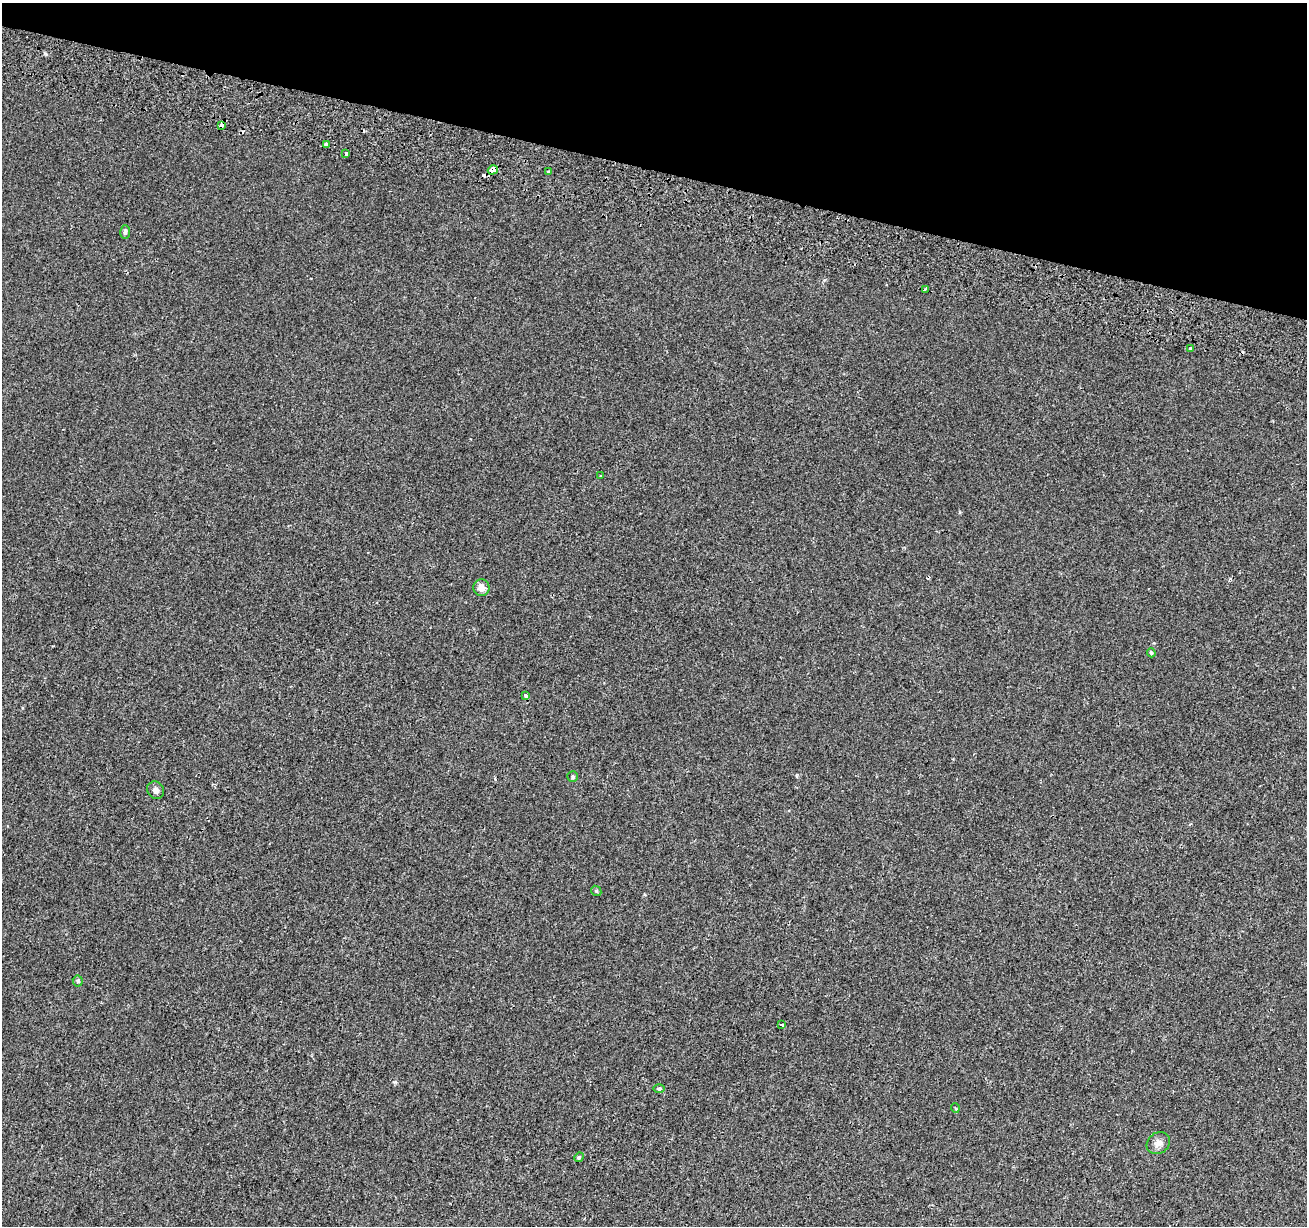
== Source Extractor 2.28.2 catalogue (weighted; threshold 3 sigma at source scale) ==
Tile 2 of 4 x 4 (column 2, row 1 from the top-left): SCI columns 1325-2629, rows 3949-5172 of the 5264 x 5510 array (HDU 1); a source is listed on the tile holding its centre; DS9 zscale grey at full resolution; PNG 1309 x 1228 px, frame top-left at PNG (2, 3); each listed source drawn as its Kron ellipse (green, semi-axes under 4 px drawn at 4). Shown black and unused: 14% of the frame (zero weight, under 2 of 3 exposures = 3% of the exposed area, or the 3 px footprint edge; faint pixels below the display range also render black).
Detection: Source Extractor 2.28.2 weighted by HDU 2 'WHT'; one run over the whole footprint, this tile lists its part. Background 1.88e-04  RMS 0.0038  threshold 0.0173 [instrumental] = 3 sigma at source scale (4.5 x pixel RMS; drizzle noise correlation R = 1.50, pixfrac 1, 0.0396/0.0396 arcsec/px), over >= 5 px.
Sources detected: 25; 4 cosmic-ray / hot-pixel residue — neither listed nor drawn; the other 21 listed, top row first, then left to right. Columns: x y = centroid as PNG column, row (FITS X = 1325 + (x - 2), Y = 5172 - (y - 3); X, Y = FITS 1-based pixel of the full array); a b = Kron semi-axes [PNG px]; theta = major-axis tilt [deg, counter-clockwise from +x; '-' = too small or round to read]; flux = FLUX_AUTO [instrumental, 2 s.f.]
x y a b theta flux
221 125 4 3 - 2.8
326 144 4 3 - 3.7
346 154 3 3 - 3.5
493 170 5 3 - 15
548 172 3 3 - 1.8
125 232 7 5 -89 0.82
925 289 4 3 - 0.46
1190 348 3 3 - 3.5
601 476 3 2 - 0.36
481 588 8 8 - 2.7
1151 653 4 3 - 0.42
526 695 4 3 - 3.3
573 776 5 5 - 0.61
156 790 9 8 - 1.5
596 891 5 4 - 0.48
78 981 5 5 - 0.49
782 1025 3 2 - 0.87
659 1088 5 3 - 0.43
955 1108 5 3 - 0.4
1158 1143 12 10 38 2.2
579 1157 5 4 - 0.47
Overlapping masked pixels (flux is a lower limit): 3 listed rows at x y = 221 125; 493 170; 526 695